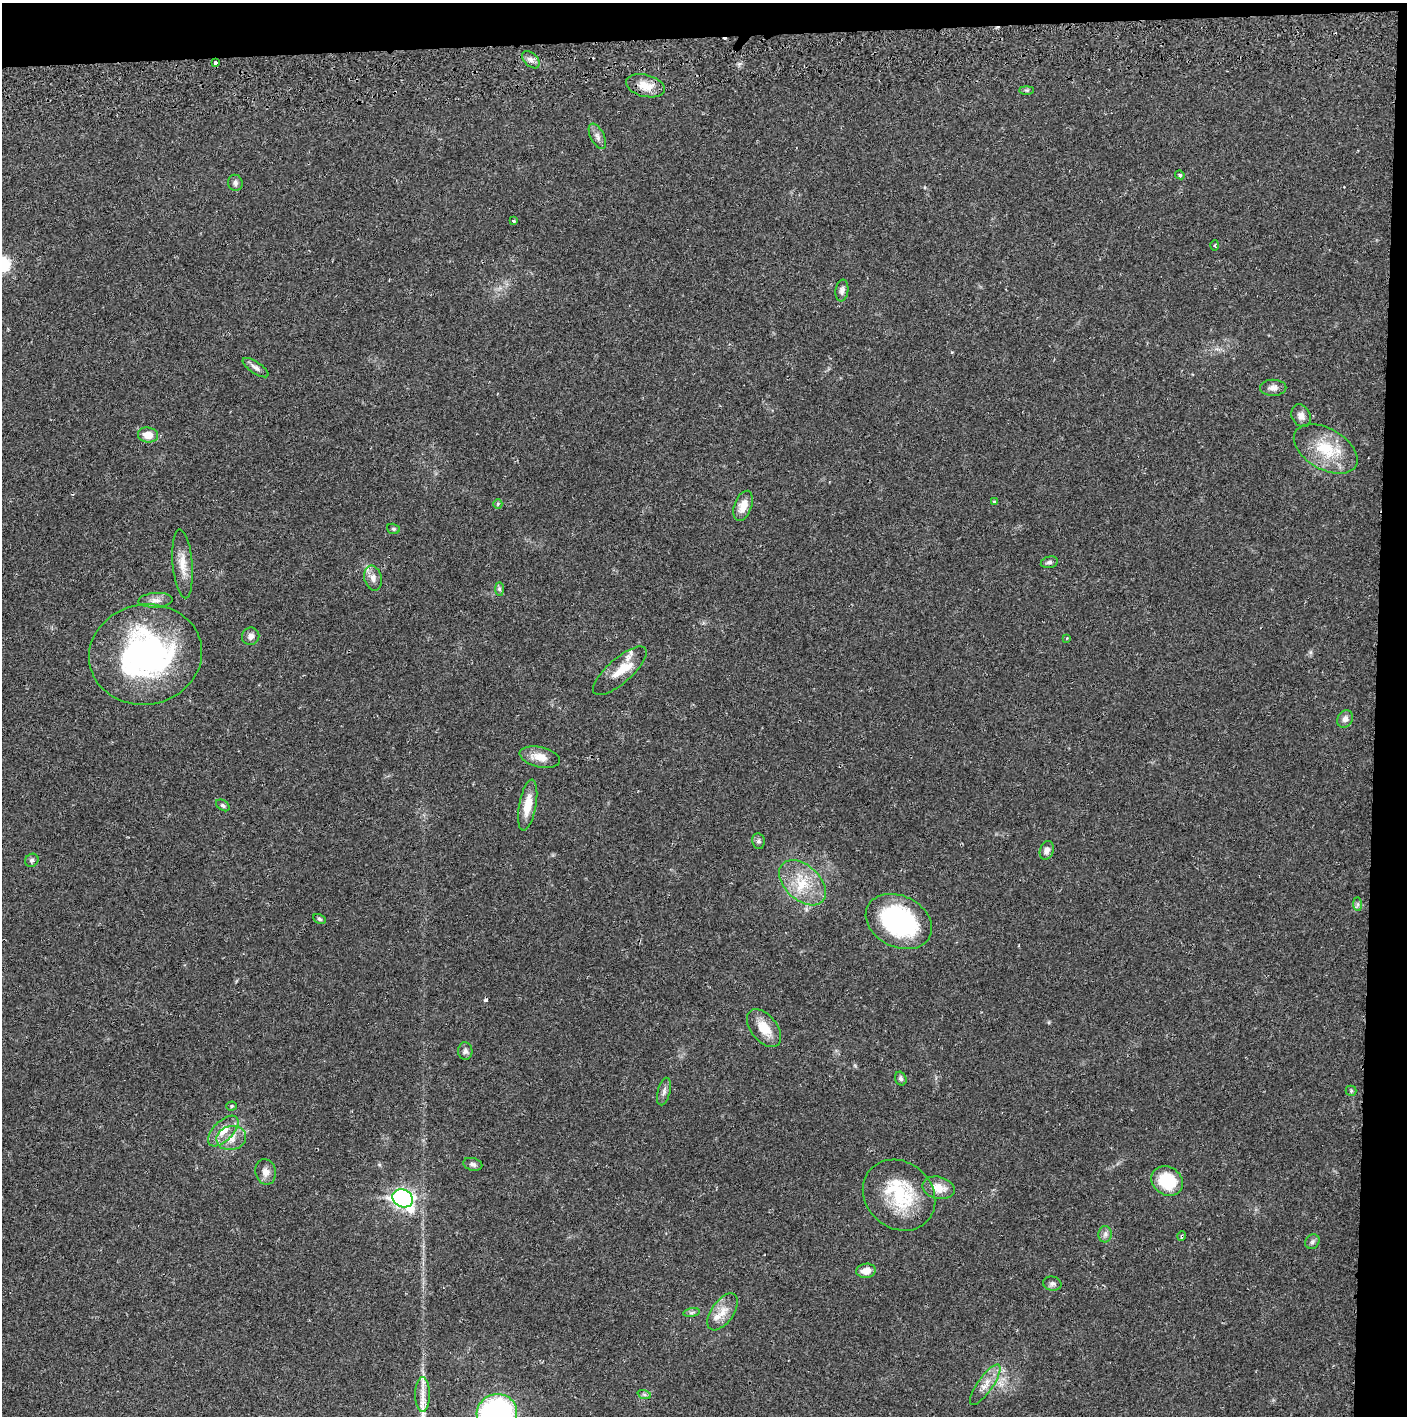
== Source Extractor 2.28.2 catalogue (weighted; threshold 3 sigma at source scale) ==
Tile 3 of 3 x 3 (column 3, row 1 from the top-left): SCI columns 2815-4219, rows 2885-4298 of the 4226 x 4357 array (HDU 1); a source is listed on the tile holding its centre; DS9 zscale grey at full resolution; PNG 1409 x 1418 px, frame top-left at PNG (2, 3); each listed source drawn as its Kron ellipse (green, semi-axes under 4 px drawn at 4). Shown black and unused: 5% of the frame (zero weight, under 2 of 3 exposures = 3% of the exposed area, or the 3 px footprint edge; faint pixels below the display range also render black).
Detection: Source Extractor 2.28.2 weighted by HDU 2 'WHT'; one run over the whole footprint, this tile lists its part. Background 0.0213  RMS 0.0035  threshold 0.0156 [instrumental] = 3 sigma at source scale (4.5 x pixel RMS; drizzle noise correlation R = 1.50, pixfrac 1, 0.05/0.05 arcsec/px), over >= 5 px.
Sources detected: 67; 2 cosmic-ray / hot-pixel residue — neither listed nor drawn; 1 inside a brighter listed object's ellipse — not listed separately; the other 64 listed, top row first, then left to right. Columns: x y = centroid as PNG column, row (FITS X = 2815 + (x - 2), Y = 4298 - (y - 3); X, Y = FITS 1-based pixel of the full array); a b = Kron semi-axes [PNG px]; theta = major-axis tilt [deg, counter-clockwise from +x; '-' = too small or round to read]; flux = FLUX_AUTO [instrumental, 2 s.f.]
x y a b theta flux
531 60 10 6 -44 1.5
215 62 3 3 - 1.3
645 86 20 11 -14 5.2
1027 90 7 4 0 0.52
597 136 14 6 -63 1.7
1180 175 5 4 - 0.6
235 183 8 7 - 1.1
514 221 3 3 - 0.6
1215 245 5 3 - 0.39
842 291 11 6 81 1.3
256 368 15 5 -34 1.5
1273 388 13 8 1 1.9
1301 416 12 9 -62 2
148 435 10 7 -7 4.2
1326 449 35 20 -30 14
994 502 4 3 - 0.5
498 504 5 4 - 0.4
743 506 15 8 70 4.3
393 529 6 5 - 0.53
1049 562 9 5 13 0.92
183 564 34 10 -85 5
373 578 12 8 -76 2.2
499 589 7 4 -89 0.65
156 600 17 7 3 2.2
251 636 9 8 - 1.6
1067 638 4 2 - 0.26
145 654 57 50 11 83
620 671 34 12 41 7.2
1345 719 9 7 61 1.6
540 757 20 10 -13 4.4
223 805 7 5 -32 0.66
528 805 26 8 79 5.9
758 841 8 6 -81 0.84
1047 850 9 6 71 1.8
32 860 7 6 - 0.9
803 883 27 17 -43 11
1358 904 7 4 -90 0.65
319 919 7 4 -28 0.57
899 921 35 25 -26 48
764 1028 22 13 -51 6.5
465 1051 9 7 -87 1.2
901 1079 7 5 -65 0.87
1351 1091 5 5 - 0.51
664 1092 14 6 74 1.5
232 1106 5 4 - 0.43
223 1131 19 10 45 4.7
231 1138 15 12 11 4
473 1164 10 6 -14 1.1
266 1172 13 10 -79 2.5
1167 1181 17 14 -36 15
938 1188 16 11 -13 4.8
899 1195 38 33 -41 22
403 1198 10 8 -28 120
1105 1234 8 6 86 1.2
1182 1236 4 2 - 0.44
1312 1242 8 6 47 0.89
866 1271 10 7 8 3.3
1052 1284 9 7 -11 1.1
723 1312 21 11 55 4.7
692 1313 8 4 9 0.72
985 1385 24 7 55 3.9
644 1394 7 4 -19 0.61
423 1395 17 7 -90 3.4
497 1413 20 19 - 75
Overlapping masked pixels (flux is a lower limit): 1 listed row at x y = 1182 1236
Isophote crosses this tile's border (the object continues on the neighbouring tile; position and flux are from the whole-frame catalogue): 1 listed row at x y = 497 1413